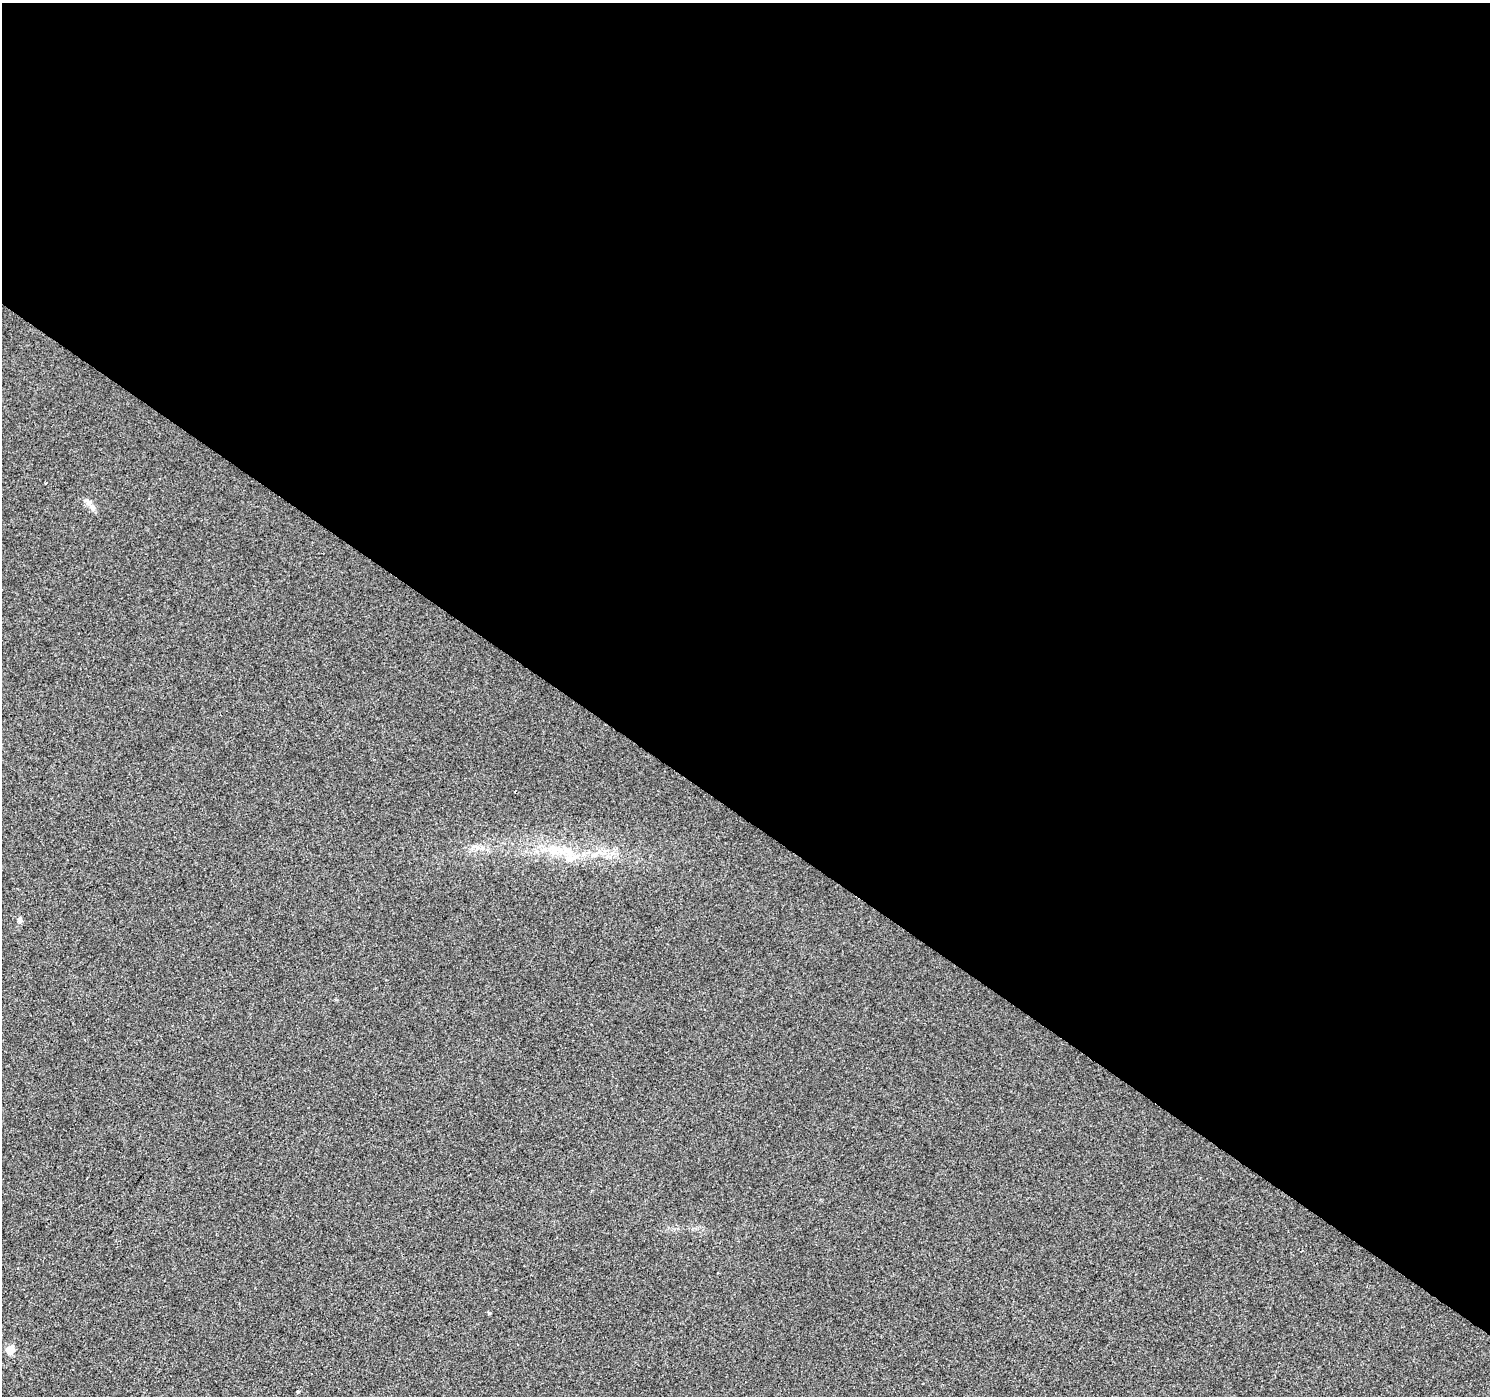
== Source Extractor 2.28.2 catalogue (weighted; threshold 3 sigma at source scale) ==
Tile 3 of 4 x 4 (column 3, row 1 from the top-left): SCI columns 2982-4469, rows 4429-5822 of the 5957 x 6003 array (HDU 1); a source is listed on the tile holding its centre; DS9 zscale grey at full resolution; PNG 1492 x 1398 px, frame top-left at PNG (2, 3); no overlay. Shown black and unused: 59% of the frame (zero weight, under 2 of 3 exposures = <1% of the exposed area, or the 3 px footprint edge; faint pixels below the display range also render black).
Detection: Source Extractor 2.28.2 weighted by HDU 2 'WHT'; one run over the whole footprint, this tile lists its part. Background 8.40e-04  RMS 0.0058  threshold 0.026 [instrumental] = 3 sigma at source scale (4.5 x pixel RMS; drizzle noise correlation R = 1.50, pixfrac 1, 0.0396/0.0396 arcsec/px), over >= 5 px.
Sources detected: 7; all 7 listed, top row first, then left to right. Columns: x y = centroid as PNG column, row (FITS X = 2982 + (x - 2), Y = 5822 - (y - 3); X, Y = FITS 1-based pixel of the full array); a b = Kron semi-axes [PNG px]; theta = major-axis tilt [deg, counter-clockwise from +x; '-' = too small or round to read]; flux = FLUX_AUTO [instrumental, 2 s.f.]
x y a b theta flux
88 502 13 6 -44 3
558 851 36 12 -8 19
594 855 14 6 26 3.6
19 919 7 6 - 1.4
489 1313 5 4 - 0.67
10 1350 5 5 - 21
298 1392 3 3 - 1.7